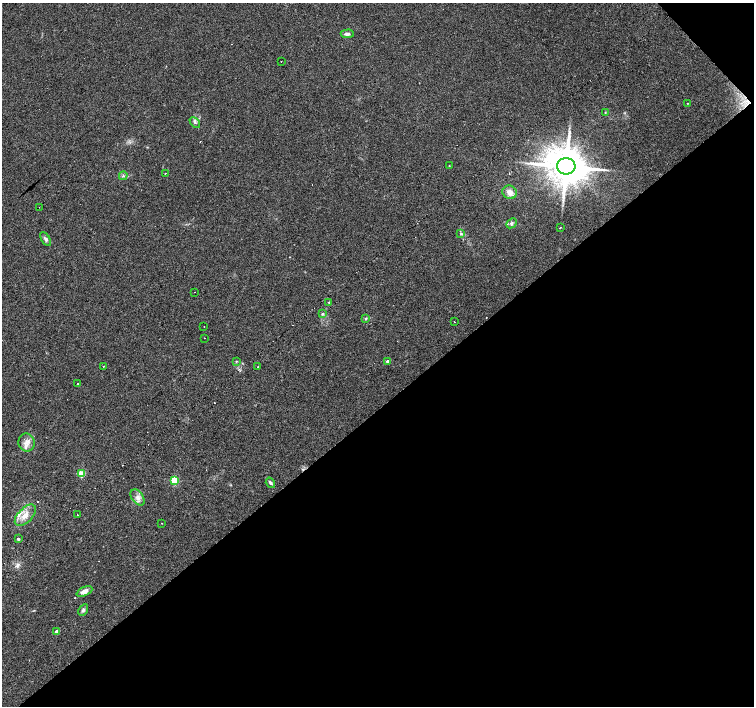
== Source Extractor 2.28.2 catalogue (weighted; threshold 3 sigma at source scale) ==
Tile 12 of 4 x 4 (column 4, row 3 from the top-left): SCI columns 4511-6014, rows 1617-3023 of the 6014 x 5982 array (HDU 1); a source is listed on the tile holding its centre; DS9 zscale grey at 2 x 2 block average (1 PNG px = mean of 2 x 2 image px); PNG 756 x 708 px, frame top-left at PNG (2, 3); each listed source drawn as its Kron ellipse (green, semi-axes under 4 px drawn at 4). Shown black and unused: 43% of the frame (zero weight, under 3 of 4 exposures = <1% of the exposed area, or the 3 px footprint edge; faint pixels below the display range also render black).
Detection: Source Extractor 2.28.2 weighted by HDU 2 'WHT'; one run over the whole footprint, this tile lists its part. Background 0.0896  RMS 0.0057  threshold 0.0256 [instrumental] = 3 sigma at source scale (4.5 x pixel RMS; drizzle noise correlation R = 1.50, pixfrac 1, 0.0396/0.0396 arcsec/px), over >= 5 px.
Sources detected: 49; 8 cosmic-ray / hot-pixel residue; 1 long thin detection or spike segment (spike, bleed or trail) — neither listed nor drawn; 1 inside a brighter listed object's ellipse — not listed separately; the other 39 listed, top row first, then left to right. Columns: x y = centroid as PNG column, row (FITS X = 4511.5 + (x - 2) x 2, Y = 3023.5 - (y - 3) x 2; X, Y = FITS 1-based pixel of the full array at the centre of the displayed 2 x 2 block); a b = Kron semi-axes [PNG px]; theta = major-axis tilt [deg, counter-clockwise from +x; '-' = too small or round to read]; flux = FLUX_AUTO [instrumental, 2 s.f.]
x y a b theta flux
347 34 7 3 1 4.3
281 61 2 2 - 1.3
687 103 2 2 - 0.5
605 113 3 2 - 0.69
195 122 6 3 -43 2.5
449 166 2 2 - 0.6
566 166 9 8 - 5500
166 173 2 2 - 0.89
123 176 4 3 - 2
510 192 7 6 - 8.2
39 207 2 2 - 0.63
511 223 6 4 43 2.9
560 228 2 2 - 2.3
461 234 3 3 - 1.8
46 239 8 4 -59 3.7
194 292 2 2 - 1.9
329 302 3 2 - 0.98
322 314 4 3 - 2
366 319 3 2 - 1
454 322 2 2 - 1.7
204 327 2 2 - 0.87
204 338 2 2 - 1.6
236 361 3 2 - 0.97
387 361 4 3 - 1.9
104 366 2 2 - 1.8
258 367 2 2 - 26
78 383 2 2 - 2.1
26 443 9 8 - 9.1
82 474 3 3 - 41
175 480 3 3 - 72
270 483 5 3 - 2.6
138 498 9 5 -55 6.2
25 515 13 7 45 13
77 515 2 2 - 2
162 523 2 2 - 0.46
18 539 2 2 - 3.3
84 591 8 4 25 7.7
83 610 6 4 60 2.8
57 632 3 2 - 12
Overlapping masked pixels (flux is a lower limit): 1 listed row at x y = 566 166
Diffuse or blended objects may show on this block-average render without a row.